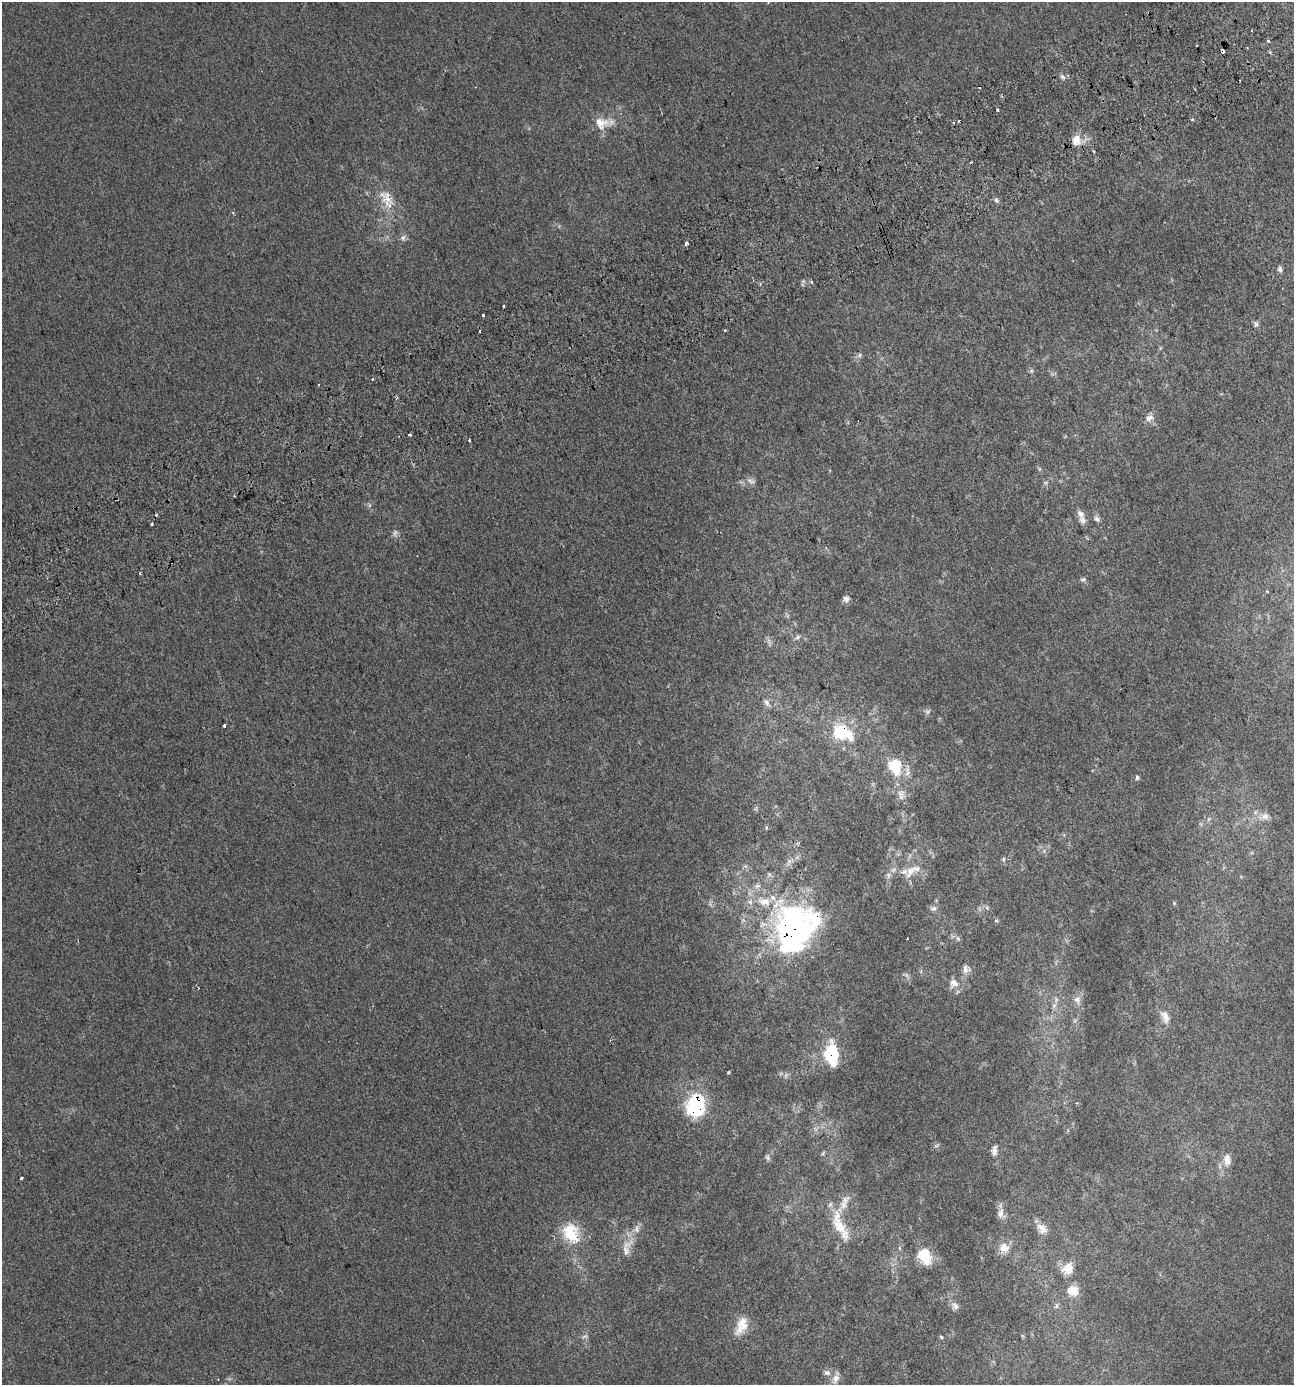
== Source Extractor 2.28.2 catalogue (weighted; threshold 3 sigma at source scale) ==
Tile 10 of 4 x 4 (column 2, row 3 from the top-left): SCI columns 1396-2687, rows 1436-2818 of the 5420 x 5628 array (HDU 1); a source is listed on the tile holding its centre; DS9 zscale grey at full resolution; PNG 1296 x 1387 px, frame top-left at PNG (2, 2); no overlay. Shown black and unused: <1% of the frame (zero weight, under 2 of 3 exposures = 2% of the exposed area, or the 3 px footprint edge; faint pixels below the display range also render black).
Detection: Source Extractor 2.28.2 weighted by HDU 2 'WHT'; one run over the whole footprint, this tile lists its part. Background 0.00187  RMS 0.0055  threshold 0.0245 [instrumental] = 3 sigma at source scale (4.5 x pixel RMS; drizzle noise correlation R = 1.50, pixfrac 1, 0.0396/0.0396 arcsec/px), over >= 5 px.
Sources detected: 103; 2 too faint to see at this stretch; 2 inside a brighter object's white glare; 9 cosmic-ray / hot-pixel residue — not listed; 5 inside a brighter listed object's ellipse — not listed separately; the other 85 listed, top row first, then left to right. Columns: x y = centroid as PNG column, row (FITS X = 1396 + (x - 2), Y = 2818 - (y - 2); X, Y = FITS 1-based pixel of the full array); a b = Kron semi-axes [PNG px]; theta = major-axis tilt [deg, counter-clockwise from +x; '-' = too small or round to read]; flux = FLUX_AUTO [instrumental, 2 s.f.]
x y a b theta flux
1251 30 3 2 - 0.54
1268 41 3 3 - 2.3
1222 51 4 3 - 45
1062 77 8 5 -28 1.5
997 110 3 3 - 2.3
1192 119 3 2 - 1.1
602 123 21 17 -2 9.4
1076 140 14 11 81 6.4
387 199 29 16 -58 12
996 200 6 5 - 1.2
403 238 8 6 89 1.7
685 243 4 3 - 9.4
1280 269 7 6 - 1.5
503 306 3 3 - 1.4
482 315 3 3 - 4.7
1256 324 8 6 -76 1.4
724 330 3 3 - 1.9
860 355 7 4 88 0.98
1031 371 6 4 19 0.88
372 379 3 2 - 1
1149 418 13 9 41 3.2
410 435 3 3 - 4.9
469 440 3 3 - 3.1
750 480 8 7 - 2.1
234 496 3 2 - 0.54
1081 514 12 8 -60 3.2
1097 519 9 7 -46 2
152 524 3 3 - 2.4
395 533 12 5 78 1.7
1083 579 8 5 23 1.2
1268 592 4 3 - 4.2
846 599 9 8 - 2.2
798 637 8 5 28 1.4
767 703 10 6 -53 2.1
928 712 8 6 25 1.4
224 725 3 3 - 1.7
842 732 25 18 -26 27
895 767 21 16 -72 18
1137 777 6 5 - 0.96
901 794 16 9 90 4.2
1265 816 11 8 -2 3.2
766 827 6 3 -72 0.63
1003 859 7 3 82 0.85
910 872 21 10 60 7.3
888 875 8 5 82 1.7
757 886 10 4 19 1.7
764 902 22 11 -11 11
933 908 9 7 4 2
987 908 6 5 - 1
996 920 5 3 - 0.67
791 933 48 30 86 140
907 938 3 2 - 0.57
958 938 7 5 -30 1.3
965 969 12 7 -86 3.1
907 975 7 4 -70 1.2
954 983 13 12 - 4.8
1077 1000 11 9 -67 3.1
1054 1006 8 6 45 1.7
1165 1017 16 9 -67 5.1
832 1054 23 13 -87 26
728 1072 3 2 - 0.69
695 1103 23 18 -12 32
936 1146 7 4 19 0.85
994 1150 13 6 83 2.9
823 1153 6 4 72 0.73
768 1157 9 5 -49 1.2
1227 1160 16 9 90 5.2
22 1178 3 3 - 3.2
845 1200 15 9 56 4.7
1001 1213 14 10 -81 3.7
840 1226 49 15 -68 18
637 1229 13 6 -88 2.5
1042 1229 16 11 -49 4.8
571 1233 28 21 -64 20
1004 1248 15 13 -21 5.8
626 1251 17 9 -85 5
924 1256 17 13 -51 16
1068 1268 16 13 31 7.4
1073 1291 16 14 -29 7.2
955 1306 12 9 -50 2.6
1056 1306 8 5 73 1.4
742 1326 25 12 67 9.9
941 1337 3 3 - 2.5
827 1373 10 8 -1 2.3
836 1378 17 7 71 3.5
Overlapping masked pixels (flux is a lower limit): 7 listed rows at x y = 1222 51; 387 199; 842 732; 791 933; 832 1054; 695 1103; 571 1233
Isophote crosses this tile's border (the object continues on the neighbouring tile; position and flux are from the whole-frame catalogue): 1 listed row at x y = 836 1378
Unlisted compact peaks at least as high as the median listed source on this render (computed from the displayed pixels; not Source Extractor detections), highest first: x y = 811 282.